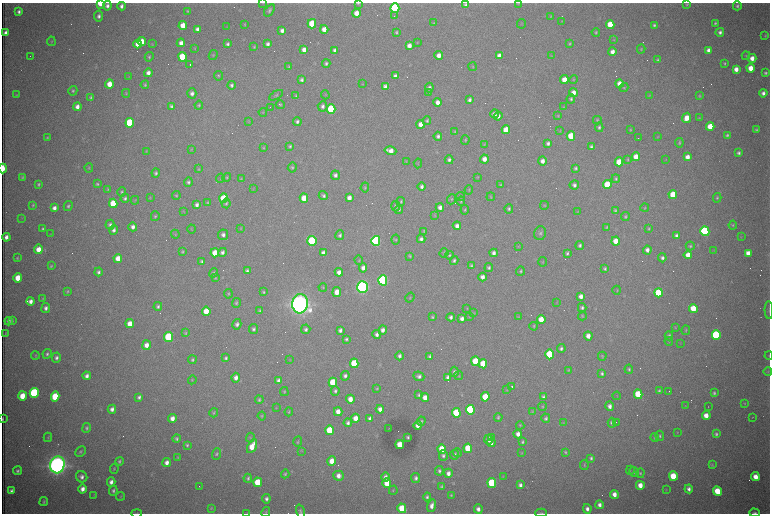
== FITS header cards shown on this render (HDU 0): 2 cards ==
NAXIS1  =                 1536 /fastest changing axis
NAXIS2  =                 1023 /next to fastest changing axis

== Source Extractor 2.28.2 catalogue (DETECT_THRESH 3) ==
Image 1536 x 1023 px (HDU 0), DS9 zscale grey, zoomed out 1/2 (1 PNG px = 2 x 2 image px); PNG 772 x 516 px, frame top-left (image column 1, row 1022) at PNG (2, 3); each listed source drawn as its Kron ellipse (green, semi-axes under 4 px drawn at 4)
Background 2990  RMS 34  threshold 101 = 3 sigma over >= 5 px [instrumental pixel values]
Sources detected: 603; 103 cannot appear on this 1/2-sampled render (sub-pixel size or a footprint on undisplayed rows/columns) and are neither listed nor drawn; the other 500 listed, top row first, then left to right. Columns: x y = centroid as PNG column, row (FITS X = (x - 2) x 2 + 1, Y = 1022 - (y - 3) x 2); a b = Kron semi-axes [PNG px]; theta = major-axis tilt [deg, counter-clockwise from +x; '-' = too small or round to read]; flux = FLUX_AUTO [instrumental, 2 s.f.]
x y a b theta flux
100 3 4 3 - 2.0e+05
263 3 3 2 - 2.4e+03
358 3 4 3 - 7.1e+03
519 3 3 2 - 3.4e+03
687 4 4 3 - 8.6e+03
465 5 3 3 - 1.5e+04
107 6 5 4 - 2.8e+04
121 6 4 3 - 2.6e+04
737 6 4 4 - 1.4e+04
395 8 5 4 - 1.1e+06
269 10 7 4 54 1.6e+04
187 11 4 3 - 7.8e+03
19 12 3 3 - 2.2e+04
356 13 4 4 - 8.3e+04
99 16 5 4 - 2.3e+04
394 16 2 2 - 2.4e+03
551 16 4 3 - 5.2e+03
562 21 3 2 - 3.4e+03
433 23 3 3 - 5.1e+03
715 23 3 3 - 1.0e+04
245 24 4 3 - 6.1e+03
312 24 4 4 - 2.8e+05
522 24 5 2 - 3.5e+03
610 24 4 4 - 2.0e+05
183 25 4 4 - 1.1e+05
654 25 3 3 - 1.3e+04
227 27 3 2 - 3.1e+03
197 29 4 3 - 3.4e+04
324 29 4 4 - 6.5e+04
282 30 4 4 - 3.5e+04
396 32 4 3 - 1.0e+04
596 32 4 3 - 8.9e+03
720 32 4 4 - 2.3e+04
5 33 4 3 - 3.7e+04
765 36 4 3 - 6.5e+03
614 40 4 3 - 6.4e+03
51 41 5 2 - 5.2e+03
142 42 4 4 - 1.2e+05
417 42 4 2 - 4.1e+03
181 43 4 4 - 4.0e+04
138 44 4 4 - 7.4e+04
152 44 4 3 - 4.4e+03
228 44 4 3 - 1.8e+04
268 44 4 3 - 2.3e+04
570 44 3 3 - 8.0e+03
409 46 4 4 - 5.4e+04
254 47 3 2 - 6.6e+03
195 48 4 3 - 4.6e+03
641 49 4 4 - 8.4e+03
304 50 4 4 - 4.9e+04
335 50 4 3 - 2.6e+04
709 50 4 4 - 3.7e+04
612 52 4 4 - 4.7e+04
213 55 5 4 - 7.4e+03
439 55 4 4 - 5.0e+04
30 56 2 1 - 1.7e+03
499 56 4 4 - 4.2e+04
551 56 3 3 - 4.3e+03
746 56 4 4 - 7.7e+03
149 57 5 4 - 1.0e+04
182 57 5 4 - 3.0e+05
752 58 4 4 - 5.5e+04
658 60 4 3 - 1.2e+04
326 63 4 4 - 1.5e+04
725 63 4 3 - 9.9e+03
190 65 2 1 - 2.0e+05
289 67 4 3 - 9.7e+03
472 67 4 3 - 5.0e+03
751 68 4 4 - 9.1e+04
736 69 4 4 - 5.7e+04
148 73 4 4 - 4.1e+04
765 73 3 3 - 1.3e+04
218 76 5 4 - 9.0e+03
395 76 4 4 - 2.5e+04
129 77 3 2 - 3.9e+03
574 79 4 3 - 6.5e+03
302 80 4 3 - 1.7e+04
564 80 4 4 - 1.0e+05
109 84 4 4 - 1.1e+05
362 84 4 2 - 3.5e+03
619 84 4 4 - 6.5e+04
145 85 4 4 - 1.0e+04
231 85 4 4 - 1.7e+04
385 86 4 3 - 2.5e+04
429 88 5 4 - 2.0e+04
624 88 4 4 - 7.7e+03
73 91 5 4 - 1.2e+04
429 92 4 3 - 5.5e+03
574 92 4 4 - 5.6e+04
126 93 4 3 - 6.4e+03
192 93 5 4 - 2.8e+04
763 93 4 4 - 2.9e+04
16 95 4 3 - 3.8e+03
276 95 8 3 30 9.5e+03
325 95 4 3 - 4.8e+03
649 95 4 3 - 4.9e+03
296 96 4 3 - 9.7e+03
699 96 4 4 - 8.1e+03
91 97 4 3 - 1.1e+04
571 99 5 4 - 1.4e+04
469 100 4 3 - 2.1e+04
438 102 4 3 - 4.8e+04
199 105 4 4 - 1.1e+04
280 105 4 3 - 7.2e+03
171 106 4 3 - 1.4e+04
322 106 5 5 - 2.3e+04
77 107 4 4 - 4.3e+04
270 107 2 1 - 2.2e+03
563 107 4 3 - 6.4e+03
331 109 5 4 - 5.9e+05
263 112 4 3 - 4.8e+03
494 114 4 4 - 3.3e+04
498 116 4 4 - 3.1e+04
558 116 4 4 - 7.0e+03
687 118 5 4 - 9.2e+04
699 118 3 3 - 5.8e+03
597 120 4 3 - 7.1e+03
248 121 4 3 - 4.8e+03
427 121 4 4 - 1.2e+04
297 122 4 3 - 1.8e+04
130 123 5 4 - 6.0e+05
421 124 4 4 - 6.3e+04
599 127 5 4 - 1.6e+04
710 127 4 4 - 1.6e+05
506 130 4 4 - 1.4e+05
630 130 4 3 - 7.5e+03
756 130 3 3 - 8.4e+03
455 131 4 3 - 8.4e+03
560 131 3 3 - 4.6e+03
727 135 4 3 - 1.2e+04
438 136 4 4 - 2.0e+04
571 136 4 4 - 2.2e+05
658 137 4 2 - 3.7e+03
47 138 4 3 - 7.1e+03
638 138 2 1 - 4.4e+03
465 140 5 3 - 8.2e+03
548 143 4 3 - 2.1e+04
679 143 5 3 - 9.9e+03
484 144 4 2 - 4.4e+03
290 146 4 3 - 1.2e+04
591 147 4 3 - 1.4e+04
263 148 4 3 - 5.9e+03
192 149 4 3 - 5.2e+03
146 151 4 3 - 5.0e+03
390 151 6 4 -17 6.9e+04
739 153 3 3 - 1.6e+04
636 157 4 4 - 9.8e+04
687 157 4 4 - 5.2e+04
484 159 4 4 - 5.1e+04
628 159 4 3 - 6.7e+03
666 159 3 2 - 2.8e+03
449 160 4 4 - 1.9e+04
406 161 4 3 - 6.1e+03
542 161 4 4 - 3.9e+04
619 162 4 4 - 1.4e+05
418 163 5 3 - 5.1e+03
292 167 5 4 - 1.1e+04
3 168 5 2 - 2.9e+05
89 168 5 3 - 6.9e+03
575 168 4 3 - 1.3e+04
198 169 4 4 - 7.9e+03
156 173 4 4 - 1.5e+04
335 175 5 4 - 2.4e+04
22 177 4 3 - 7.5e+03
227 177 4 4 - 8.7e+03
477 177 4 2 - 4.1e+03
220 178 5 2 - 4.8e+03
241 179 4 4 - 7.2e+03
616 179 4 4 - 1.1e+04
188 182 5 4 - 1.6e+04
39 184 4 3 - 1.2e+04
97 184 4 3 - 1.0e+04
500 185 4 3 - 7.6e+03
574 185 5 4 - 2.3e+04
607 185 4 4 - 3.0e+05
365 187 5 3 - 7.8e+03
422 187 4 3 - 2.3e+04
253 188 4 3 - 4.7e+03
108 189 4 3 - 8.5e+03
469 190 5 3 - 7.0e+03
122 192 5 4 - 1.3e+04
673 194 4 4 - 1.8e+05
176 196 4 3 - 8.2e+03
323 196 5 4 - 1.6e+04
461 197 4 4 - 8.5e+03
491 197 4 3 - 6.3e+03
125 198 4 4 - 1.5e+04
150 198 4 3 - 4.8e+03
224 198 5 4 - 2.5e+05
304 198 4 4 - 1.3e+05
349 198 4 4 - 4.5e+04
717 198 4 4 - 1.0e+04
451 199 5 3 - 7.9e+03
135 200 4 3 - 5.5e+03
401 201 4 4 - 1.0e+04
461 201 5 3 - 7.9e+03
113 203 4 4 - 2.5e+05
208 203 4 3 - 7.5e+03
226 203 5 4 - 1.0e+04
33 205 4 3 - 8.2e+03
197 205 4 3 - 2.5e+04
544 205 4 3 - 6.6e+03
68 206 5 4 - 1.4e+04
396 206 5 4 - 2.2e+04
440 207 4 4 - 3.8e+04
54 208 4 3 - 3.6e+04
645 208 4 3 - 7.0e+03
399 209 4 4 - 1.1e+04
509 209 5 4 - 1.4e+04
465 210 4 3 - 8.5e+03
615 210 4 3 - 9.3e+03
183 211 4 3 - 4.8e+03
577 212 3 2 - 3.4e+03
435 215 3 3 - 4.8e+03
155 216 5 4 - 1.1e+04
625 217 4 4 - 1.0e+04
22 218 3 2 - 3.9e+03
110 225 5 4 - 2.0e+04
733 225 4 4 - 8.7e+03
457 226 4 4 - 4.0e+04
133 227 4 4 - 3.1e+04
607 227 4 3 - 8.8e+03
240 228 3 3 - 3.7e+03
649 228 4 4 - 9.2e+03
43 229 4 3 - 1.2e+04
192 229 4 3 - 5.0e+03
114 230 4 4 - 2.3e+04
424 231 4 3 - 6.1e+03
705 231 5 4 - 1.3e+06
540 233 7 6 - 1.9e+04
51 234 3 2 - 2.5e+03
175 234 4 3 - 7.2e+03
223 235 5 5 - 2.6e+04
340 235 5 4 - 1.7e+04
677 236 4 4 - 2.6e+04
6 237 4 3 - 3.8e+04
741 237 3 3 - 4.0e+03
421 239 4 4 - 2.3e+04
396 240 5 4 - 8.9e+03
312 241 5 4 - 7.8e+05
376 241 5 4 - 1.7e+06
616 241 4 4 - 1.0e+05
580 245 4 4 - 1.6e+04
518 246 3 2 - 3.7e+03
690 246 4 4 - 1.1e+04
38 249 5 4 - 8.3e+04
647 250 4 4 - 3.5e+04
714 250 4 3 - 3.8e+03
182 252 4 3 - 7.9e+03
222 252 4 4 - 2.4e+04
215 253 4 4 - 1.1e+05
323 253 4 3 - 3.1e+04
444 253 5 4 - 8.6e+03
494 253 4 4 - 3.0e+04
567 253 4 3 - 1.4e+04
748 253 4 4 - 6.0e+04
449 255 4 4 - 1.0e+04
688 255 4 4 - 8.9e+04
410 256 3 3 - 7.7e+03
17 258 3 3 - 7.6e+03
118 258 4 4 - 8.1e+04
662 258 4 4 - 2.1e+04
359 260 5 3 - 6.2e+03
454 260 4 4 - 1.4e+04
202 262 4 3 - 1.6e+04
543 262 4 3 - 5.1e+03
51 266 4 3 - 7.6e+03
471 266 4 3 - 1.1e+04
489 267 4 3 - 1.5e+04
363 268 4 4 - 3.7e+04
605 269 4 3 - 1.2e+04
247 271 4 3 - 1.7e+04
520 271 4 4 - 1.1e+04
98 272 4 3 - 1.8e+04
339 272 4 4 - 4.5e+04
214 273 5 4 - 1.0e+04
483 277 4 4 - 4.2e+04
18 278 4 4 - 1.2e+05
215 278 4 3 - 6.6e+03
383 280 5 4 - 1.8e+06
323 287 4 3 - 6.0e+03
362 287 6 5 - 3.6e+06
617 290 4 2 - 4.2e+03
67 291 4 3 - 9.3e+03
263 292 4 3 - 9.6e+03
337 292 5 4 - 7.8e+04
659 293 4 4 - 4.1e+05
228 294 5 3 - 8.4e+03
581 296 4 4 - 4.2e+04
43 298 4 3 - 6.7e+03
410 298 5 3 - 5.5e+03
31 301 4 3 - 4.0e+04
557 302 4 3 - 4.3e+03
236 303 5 4 - 1.2e+04
300 304 9 7 84 9.6e+06
158 306 4 4 - 1.6e+04
46 308 5 4 - 2.5e+04
467 308 3 2 - 3.9e+03
582 308 4 4 - 1.7e+04
693 308 4 4 - 1.6e+05
769 310 9 3 -88 1.0e+04
206 311 4 4 - 1.3e+05
260 311 3 3 - 1.0e+04
474 313 4 3 - 5.2e+03
582 316 4 3 - 6.9e+03
432 317 4 3 - 9.7e+03
451 317 4 4 - 2.2e+04
469 317 4 3 - 4.7e+03
518 317 4 3 - 4.6e+03
462 319 4 3 - 3.3e+04
541 320 4 4 - 1.3e+05
9 321 4 4 - 2.1e+04
12 321 4 3 - 6.9e+03
130 324 4 4 - 7.7e+04
237 324 5 4 - 2.4e+04
534 326 4 3 - 7.1e+03
675 327 4 3 - 4.9e+03
254 329 5 4 - 1.8e+04
306 329 5 4 - 2.0e+04
340 330 4 3 - 2.3e+04
383 330 4 4 - 3.1e+04
686 330 5 4 - 6.9e+03
5 333 4 2 - 3.9e+03
186 333 4 3 - 8.1e+03
377 334 4 4 - 2.7e+04
716 335 5 4 - 9.8e+05
588 336 4 4 - 4.9e+04
669 336 4 4 - 1.5e+04
168 337 5 4 - 5.6e+05
346 339 4 3 - 1.3e+04
669 341 4 3 - 5.3e+03
680 343 3 2 - 2.7e+03
146 345 5 4 - 5.3e+04
561 349 4 4 - 1.7e+04
47 354 5 4 - 1.7e+04
550 354 5 4 - 3.7e+05
35 355 4 4 - 6.8e+03
399 356 4 4 - 2.1e+04
430 356 4 3 - 1.4e+04
602 356 4 3 - 6.7e+03
769 356 4 2 - 4.1e+03
56 358 5 4 - 2.3e+04
226 358 4 3 - 1.5e+04
192 360 4 3 - 1.2e+04
290 360 4 3 - 5.4e+03
475 361 5 4 - 2.8e+05
354 363 5 4 - 3.4e+05
483 364 4 4 - 1.6e+05
629 369 4 4 - 1.2e+04
568 370 4 3 - 6.8e+03
455 372 5 4 - 2.7e+04
768 372 4 3 - 6.7e+03
602 373 4 3 - 1.5e+04
87 376 4 3 - 2.9e+04
345 376 5 4 - 2.2e+04
419 376 5 4 - 2.4e+04
459 376 4 3 - 6.1e+03
448 377 4 3 - 3.6e+04
236 378 5 4 - 3.9e+04
192 380 4 4 - 7.1e+03
278 381 4 3 - 2.7e+04
333 382 5 4 - 3.1e+05
512 386 3 1 - 7.3e+03
377 388 4 3 - 7.0e+03
507 390 4 3 - 5.0e+03
335 391 5 4 - 1.6e+04
659 391 4 3 - 1.1e+04
284 392 4 4 - 8.3e+03
669 392 2 1 - 4.2e+03
34 393 5 4 - 9.8e+05
714 393 4 4 - 1.4e+04
638 394 5 4 - 3.0e+05
419 395 4 3 - 1.3e+04
22 396 5 4 - 1.3e+05
617 396 4 2 - 4.5e+03
55 397 5 4 - 3.5e+05
139 397 4 3 - 1.9e+04
425 397 4 4 - 6.2e+04
485 397 5 4 - 1.9e+05
543 397 3 3 - 1.5e+04
350 399 4 4 - 7.8e+04
259 400 4 3 - 1.1e+04
745 403 4 3 - 5.7e+03
610 406 5 4 - 3.5e+04
685 406 4 2 - 4.3e+03
542 407 4 4 - 7.9e+03
708 407 2 1 - 1.9e+03
276 408 4 3 - 4.6e+03
112 409 4 4 - 3.1e+04
380 409 4 4 - 4.7e+04
470 410 5 4 - 8.0e+05
289 412 4 3 - 7.8e+03
338 412 4 4 - 6.6e+04
532 412 4 3 - 5.4e+03
214 413 4 3 - 8.6e+03
456 413 5 4 - 4.6e+05
262 416 4 4 - 7.6e+03
706 416 4 4 - 8.4e+04
498 417 4 4 - 1.1e+04
752 417 2 1 - 2.6e+03
172 418 4 4 - 5.3e+04
355 418 4 4 - 7.1e+04
370 418 4 3 - 2.3e+04
546 418 5 4 - 1.5e+04
3 419 3 1 - 7.3e+03
421 421 4 4 - 1.0e+04
616 422 2 1 - 7.3e+03
348 423 4 3 - 2.2e+04
563 423 4 3 - 5.6e+03
612 423 5 4 - 2.5e+04
418 425 4 3 - 4.5e+04
520 425 4 4 - 7.9e+03
87 428 5 4 - 1.2e+04
389 428 2 2 - 2.2e+03
329 430 5 4 - 2.8e+05
677 433 3 3 - 4.2e+03
518 434 4 4 - 4.0e+04
716 434 4 3 - 1.4e+04
660 436 5 4 - 1.2e+04
48 437 4 3 - 7.9e+03
408 437 3 3 - 1.1e+04
491 437 2 1 - 1.4e+05
177 438 4 3 - 1.4e+04
250 438 5 3 - 7.1e+03
655 438 5 4 - 1.1e+04
489 439 5 4 - 4.6e+04
298 442 5 3 - 7.1e+03
522 442 4 3 - 1.1e+04
491 443 4 3 - 3.5e+04
187 445 4 3 - 1.1e+04
400 445 4 4 - 1.6e+05
252 446 7 4 62 1.3e+05
468 448 4 4 - 2.5e+05
442 449 5 4 - 2.0e+05
302 451 3 2 - 3.8e+03
80 452 6 5 - 1.3e+04
565 452 3 3 - 8.3e+03
458 453 4 3 - 7.2e+03
522 453 4 3 - 5.9e+03
216 454 6 4 69 1.3e+04
454 455 5 4 - 1.7e+04
443 456 5 4 - 1.8e+04
178 457 4 3 - 5.6e+03
591 458 4 3 - 1.4e+04
119 461 4 3 - 1.2e+04
332 461 5 4 - 8.6e+04
167 463 4 4 - 4.4e+04
57 465 8 7 - 7.9e+06
584 465 5 4 - 8.9e+03
712 465 4 4 - 7.1e+03
114 469 5 4 - 8.4e+03
630 470 4 3 - 6.2e+03
17 471 4 3 - 1.5e+04
439 471 5 4 - 1.6e+04
634 472 5 4 - 1.3e+04
448 473 4 4 - 3.8e+04
640 473 5 4 - 1.1e+04
285 474 4 3 - 1.0e+04
339 476 5 5 - 4.9e+04
673 476 5 4 - 2.7e+05
82 477 6 5 - 3.0e+04
385 477 5 4 - 3.0e+04
503 477 4 3 - 4.6e+03
755 477 4 4 - 8.8e+04
248 478 4 4 - 1.4e+04
416 478 5 4 - 2.1e+04
111 482 4 4 - 3.5e+04
258 482 5 4 - 2.2e+05
387 483 5 4 - 1.5e+05
492 483 5 4 - 5.6e+05
520 485 4 3 - 2.5e+04
640 485 4 4 - 7.8e+04
442 486 4 3 - 1.0e+04
199 487 2 1 - 4.0e+03
83 489 4 4 - 4.7e+04
689 489 4 4 - 2.9e+04
393 490 4 3 - 6.5e+03
666 490 4 3 - 4.7e+03
11 491 4 3 - 2.1e+04
113 491 5 4 - 1.6e+04
717 491 5 4 - 2.2e+05
614 494 4 4 - 5.7e+04
94 495 3 3 - 3.7e+03
451 495 3 2 - 7.3e+03
121 496 4 3 - 6.7e+03
427 497 4 3 - 1.6e+04
266 499 4 4 - 2.1e+04
44 502 4 3 - 1.0e+04
600 505 4 4 - 3.1e+04
432 506 6 4 74 4.6e+04
211 508 4 4 - 7.1e+03
402 508 5 4 - 2.3e+05
478 509 5 4 - 3.3e+04
587 509 5 4 - 3.2e+04
300 511 7 4 -71 1.4e+04
266 512 5 4 - 8.3e+03
137 513 5 2 - 5.2e+03
247 513 3 3 - 3.8e+03
541 513 5 3 - 9.1e+03
755 513 5 3 - 1.4e+04
At the frame edge (FLAGS 8, measured only in part): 13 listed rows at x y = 100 3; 263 3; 358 3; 519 3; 3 168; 769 310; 769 356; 3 419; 300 511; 137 513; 247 513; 541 513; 755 513
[103 sub-pixel or undisplayed-footprint detections neither listed nor drawn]